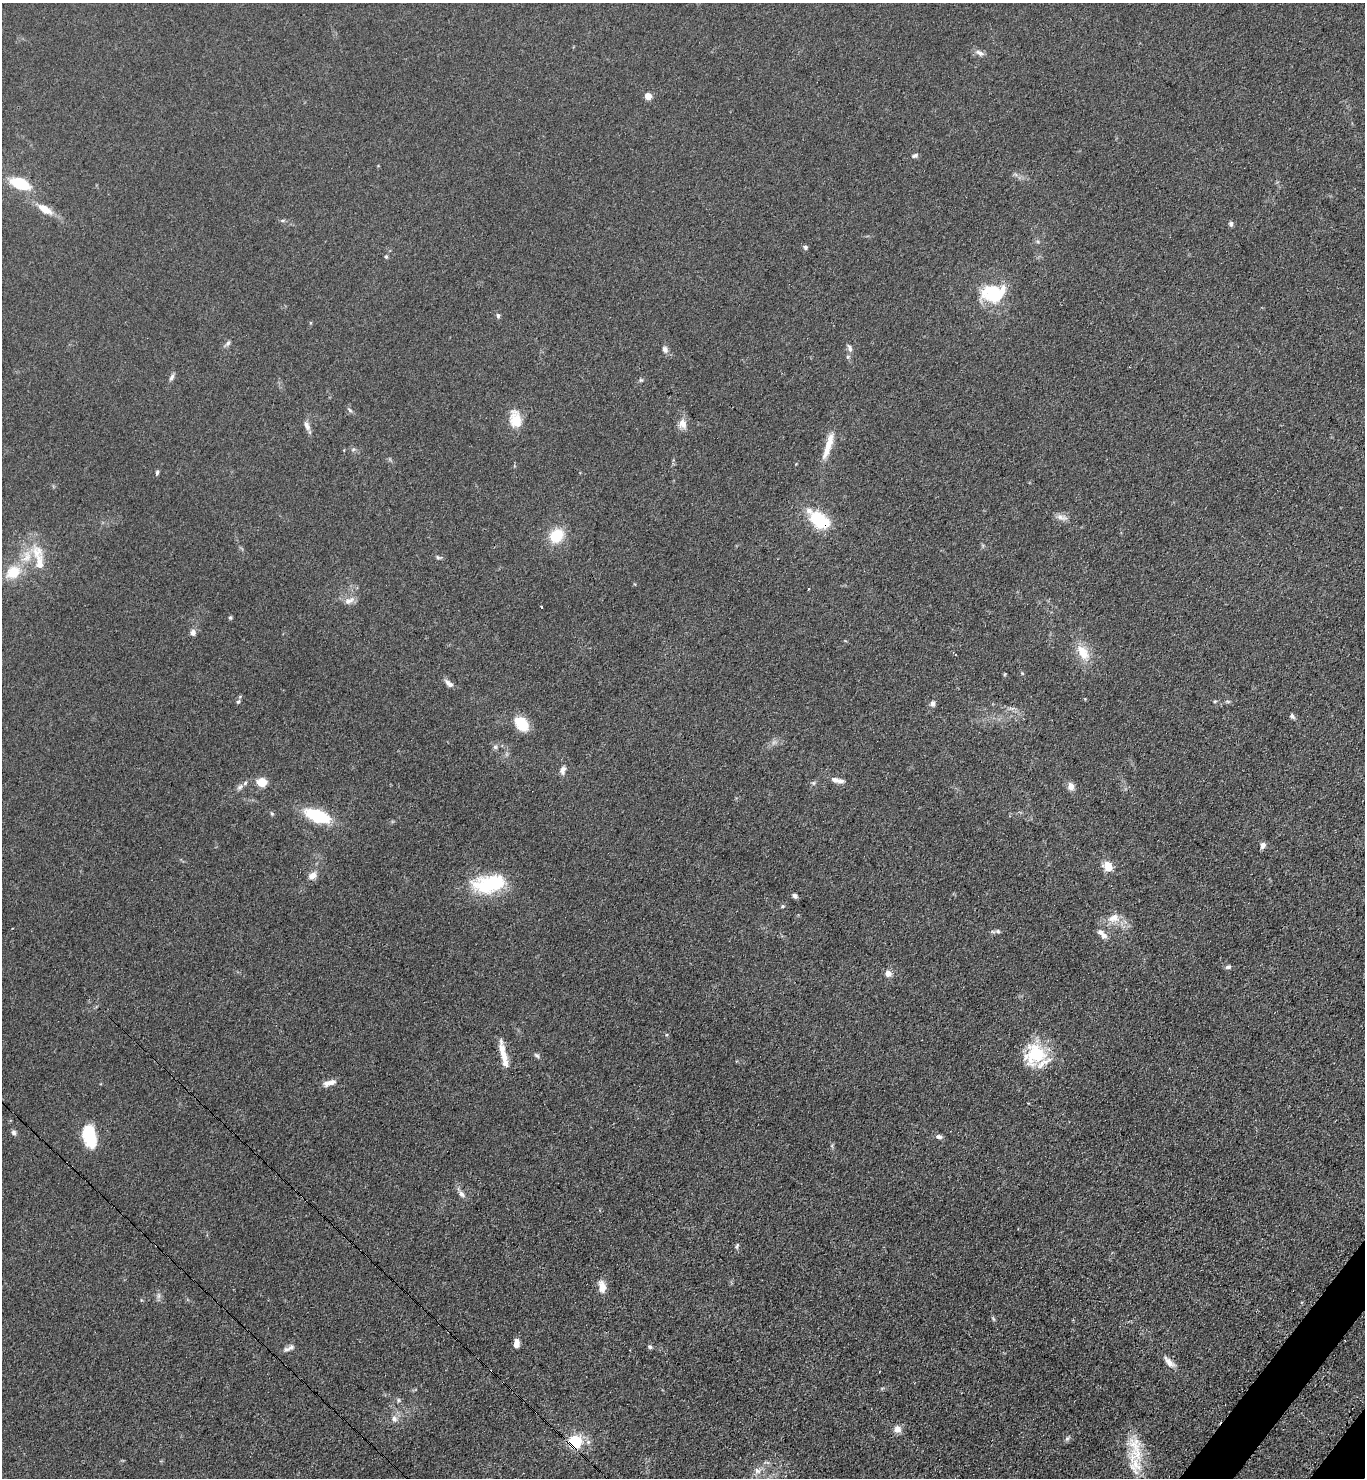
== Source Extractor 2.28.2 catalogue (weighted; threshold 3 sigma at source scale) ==
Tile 6 of 4 x 4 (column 2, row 2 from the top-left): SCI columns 1734-3096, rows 3018-4493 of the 6052 x 6034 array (HDU 1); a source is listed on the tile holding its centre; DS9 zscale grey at full resolution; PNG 1367 x 1480 px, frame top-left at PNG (2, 3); no overlay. Shown black and unused: <1% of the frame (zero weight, under 3 of 4 exposures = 7% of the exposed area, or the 3 px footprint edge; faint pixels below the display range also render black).
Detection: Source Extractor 2.28.2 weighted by HDU 2 'WHT'; one run over the whole footprint, this tile lists its part. Background 0.0831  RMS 0.0073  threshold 0.033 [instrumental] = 3 sigma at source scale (4.5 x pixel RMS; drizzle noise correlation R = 1.50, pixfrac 1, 0.05/0.05 arcsec/px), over >= 5 px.
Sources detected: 94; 1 cosmic-ray / hot-pixel residue — not listed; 13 inside a brighter listed object's ellipse — not listed separately; the other 80 listed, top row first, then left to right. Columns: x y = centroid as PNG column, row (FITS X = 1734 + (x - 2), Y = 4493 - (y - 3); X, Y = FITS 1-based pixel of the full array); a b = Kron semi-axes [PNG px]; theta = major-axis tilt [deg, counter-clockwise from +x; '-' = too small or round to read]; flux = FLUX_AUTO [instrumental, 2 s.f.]
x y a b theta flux
980 53 12 6 -34 3.2
648 96 5 4 - 15
915 155 8 5 21 1.8
20 183 16 9 -21 29
45 209 16 8 -33 11
1231 224 6 5 - 2
805 247 6 5 - 1.5
386 257 5 5 - 0.97
993 292 25 20 -5 40
498 316 7 5 -74 1.4
228 343 9 5 59 1.9
850 348 10 6 -70 2.5
665 349 9 6 -62 2.7
848 357 6 5 - 1.2
171 377 10 5 62 2.2
641 380 5 5 - 1.1
350 410 7 4 -38 1.2
515 420 23 14 -79 14
682 424 14 11 -72 6
307 426 15 7 -61 3.6
828 446 35 7 73 13
353 449 6 4 2 1.2
157 473 7 4 82 1.2
1062 518 16 6 -14 3.8
820 520 23 14 -39 30
556 536 15 12 47 22
37 552 20 17 -61 16
13 572 18 14 35 17
349 601 16 8 21 4.6
230 617 5 5 - 0.95
193 633 8 6 -87 3
1083 652 24 12 -57 14
1022 673 5 4 - 0.79
449 684 13 6 -39 3.6
1215 701 5 3 - 0.74
238 702 7 5 61 1.2
933 704 7 6 - 2.3
1292 716 8 5 -46 1.8
521 724 19 13 -49 17
495 747 6 6 - 1.6
563 770 10 6 78 3.6
835 780 12 7 -14 3.7
262 782 7 7 - 15
813 783 6 5 - 1.2
1071 786 10 8 -85 4.1
240 787 11 6 40 2.5
317 815 20 9 -21 47
1263 845 8 6 70 3.2
1108 866 12 10 -55 8.6
312 876 10 8 30 5.1
489 884 39 20 9 48
795 896 6 5 - 2.2
783 906 5 4 - 0.94
1114 918 16 11 14 8.8
998 931 7 6 - 1.5
1104 936 9 7 -64 3.6
1228 967 7 5 21 1.8
888 973 8 7 - 4.3
502 1050 28 8 -82 9.8
1035 1054 29 25 45 34
537 1055 9 5 -40 1.6
327 1083 13 8 28 4.4
14 1133 7 6 - 1.8
89 1136 21 11 -78 35
939 1137 8 6 -18 2.2
461 1194 8 6 -58 2.5
737 1246 8 4 74 1.3
602 1287 15 8 -78 6.7
158 1296 7 4 71 1.7
516 1343 9 5 85 5.3
650 1347 6 5 - 1.3
286 1349 10 6 18 2.4
1169 1362 17 8 -45 5.2
398 1400 6 4 90 1.1
394 1419 8 8 - 3.4
897 1429 9 9 - 4.5
1067 1439 7 5 43 1.5
575 1442 6 6 - 120
1135 1445 24 19 -55 17
757 1471 11 6 -36 3.6
Overlapping masked pixels (flux is a lower limit): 2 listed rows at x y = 820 520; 575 1442